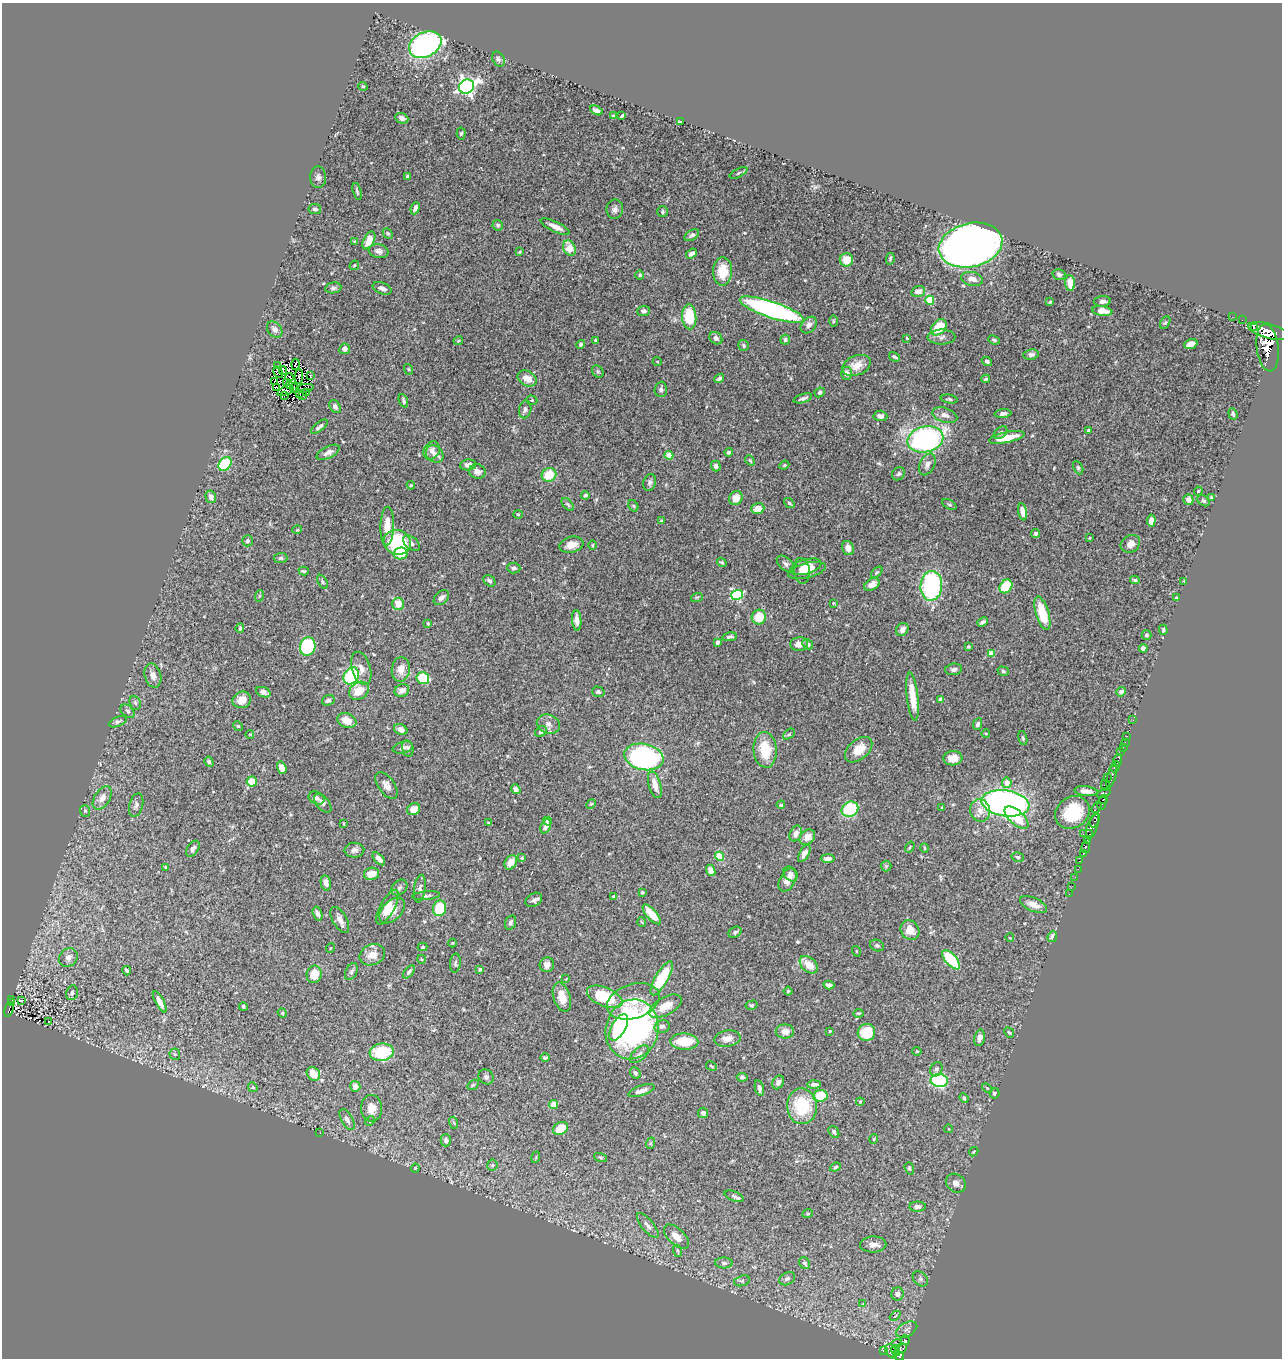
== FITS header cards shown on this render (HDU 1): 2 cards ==
NAXIS1  =                 1280
NAXIS2  =                 1356

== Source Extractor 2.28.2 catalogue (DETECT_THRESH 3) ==
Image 1280 x 1356 px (HDU 1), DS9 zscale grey, 1 PNG px = 1 image px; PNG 1284 x 1360 px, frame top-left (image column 1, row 1356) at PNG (2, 3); each listed source drawn as its Kron ellipse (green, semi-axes under 4 px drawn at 4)
Background 0.491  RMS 0.024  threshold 0.0717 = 3 sigma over >= 5 px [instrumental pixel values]
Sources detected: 446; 6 with non-positive FLUX_AUTO (blend fragments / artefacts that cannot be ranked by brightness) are neither listed nor drawn; the other 440 listed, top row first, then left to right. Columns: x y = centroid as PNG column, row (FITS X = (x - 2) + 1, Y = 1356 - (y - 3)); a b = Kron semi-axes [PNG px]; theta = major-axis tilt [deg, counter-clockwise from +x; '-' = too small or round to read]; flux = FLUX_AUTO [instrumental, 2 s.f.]
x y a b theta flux
425 45 17 12 27 380
498 59 8 5 -61 3.7
363 86 5 4 - 2
466 87 8 7 - 630
596 110 7 4 -28 6.9
613 116 3 2 - 1.9
622 116 4 2 - 2.3
402 118 7 5 -24 6.7
680 121 3 2 - 1.5
461 133 6 4 84 2.7
739 173 10 4 28 3
408 176 4 4 - 6.3
318 177 10 8 -89 6.1
357 191 9 3 -74 2.7
415 208 6 4 68 6.9
315 209 6 5 - 3.7
615 209 9 8 - 6.3
662 212 5 5 - 2.9
498 225 5 5 - 2.8
555 227 16 5 -25 13
388 233 6 4 -48 2.2
692 235 8 5 34 4.5
369 240 9 5 62 24
355 241 4 3 - 1.8
971 245 32 22 14 1100
569 248 8 6 -65 26
379 251 10 7 -12 6.4
519 252 4 4 - 1.6
692 254 6 4 36 5.7
890 259 6 3 80 2.3
846 260 6 6 - 23
354 265 5 3 - 1.5
723 271 14 9 88 35
1059 274 6 5 - 4
640 275 4 4 - 1.7
972 279 11 7 -12 11
1070 283 8 5 -84 13
333 288 8 5 9 3.5
382 288 10 5 -21 7.8
918 291 7 5 19 10
930 300 4 4 - 52
1102 301 8 5 5 5.2
1050 302 4 3 - 1.8
772 310 34 8 -19 380
643 311 6 5 - 5.6
1102 311 10 5 -8 15
689 317 12 7 -86 63
1233 317 2 2 - 1.8
1242 320 2 2 - 1.2
833 321 6 4 89 2.2
1165 323 7 4 60 2.5
809 325 9 7 46 6.4
939 327 9 6 50 39
1254 328 3 2 - 15000
275 329 9 6 -50 7.4
1268 331 21 7 -16 1600
941 337 14 7 1 7.3
716 338 7 5 -40 6
907 338 3 3 - 1.2
785 340 5 5 - 3.4
994 340 6 4 -23 2.8
458 341 5 3 - 1.9
595 341 4 3 - 2.5
1191 344 7 4 20 9.9
581 345 5 4 - 2.8
744 345 5 5 - 2.7
1268 348 24 11 -83 2500
345 349 5 5 - 9.1
1031 354 7 5 9 4.6
894 357 6 3 -32 2.5
657 361 4 3 - 1.3
987 361 5 4 - 4.3
296 364 5 2 - 2.6
277 365 4 3 - 1.6
857 365 15 9 23 18
408 369 5 3 - 1.4
283 370 4 2 - 2
278 372 6 3 -60 1.9
598 372 7 5 -54 2.7
846 373 6 5 - 7.4
310 376 3 2 - 1.7
289 377 4 4 - 2.5
299 377 7 2 86 1.4
527 378 10 7 -29 18
719 378 5 3 - 4.3
986 379 4 3 - 1.9
275 382 4 2 - 1.5
286 382 4 2 - 0.94
289 385 3 2 - 2
276 388 3 2 - 2.1
294 388 5 2 - 2.3
305 388 8 2 8 0.68
661 389 8 6 87 4.2
285 391 8 3 21 1.5
306 392 2 2 - 1.3
820 392 5 4 - 2.9
299 394 2 2 - 0.97
285 395 3 2 - 1.5
303 395 3 2 - 1.4
803 398 9 3 18 4.3
949 399 8 4 -9 2.7
532 400 5 4 - 2.1
403 401 7 3 -69 3.4
335 406 7 5 -50 5.1
525 409 9 6 79 5.7
1003 414 8 4 5 6.2
1233 414 6 4 -70 2.9
945 415 13 7 -18 8.9
880 416 7 5 -2 6.8
319 427 10 4 39 4.6
1089 430 4 3 - 7.1
1001 433 8 5 40 3.6
1007 437 18 5 12 35
925 439 18 13 13 320
432 451 10 7 58 8.2
328 452 12 6 27 8.1
729 452 4 4 - 3.2
435 454 9 8 - 9
669 455 4 4 - 32
750 460 5 4 - 2
225 464 7 5 49 91
927 464 11 7 62 8.2
468 465 8 5 5 8.5
784 465 5 4 - 2
716 466 5 4 - 4.7
1078 468 7 4 -64 2.5
477 471 8 7 - 8.6
898 474 7 6 - 3.7
549 475 7 7 - 36
650 482 9 6 72 4.8
411 485 4 4 - 1.7
1198 491 4 3 - 2
585 495 4 3 - 3.2
211 497 6 5 - 8.1
1211 497 3 3 - 1.3
736 498 7 6 - 18
1188 500 5 5 - 8.6
1203 501 7 5 -37 2.9
789 503 6 4 -37 2.2
568 504 8 4 -46 3
949 505 8 4 -31 2.6
633 506 6 4 -60 2
758 508 6 5 - 19
1022 512 9 4 -79 11
518 514 4 4 - 1.8
661 521 4 3 - 1.4
1151 521 6 4 83 9.2
387 526 19 7 89 24
297 530 5 3 - 1.3
1036 534 5 4 - 2.9
1089 538 3 2 - 1.3
247 541 5 5 - 4.4
397 542 14 12 -17 130
411 543 10 6 -41 5.9
1130 544 10 8 36 11
571 545 12 8 12 15
593 545 5 3 - 1.6
848 548 7 6 - 8.6
400 553 7 6 - 27
281 558 7 5 3 3
722 562 5 4 - 2.4
786 564 10 6 -41 5.4
806 567 16 7 16 17
514 568 6 5 - 4
807 570 19 7 13 17
304 571 5 3 - 2.2
802 571 13 8 -83 11
877 572 7 3 45 2.3
1135 580 5 3 - 2.5
489 581 7 5 -42 3.7
1184 581 4 2 - 1.5
322 582 7 4 -59 2.8
872 584 8 5 30 12
931 586 15 11 86 200
1006 586 7 6 - 60
737 595 6 5 - 110
259 596 6 3 70 1.8
697 597 6 3 18 1.8
441 598 9 6 45 6.7
1176 598 3 3 - 2
833 603 4 2 - 1.1
398 604 6 6 - 18
1042 613 17 6 -73 48
759 617 7 7 - 33
577 620 10 4 -85 8.8
983 622 5 3 - 3.9
428 623 4 3 - 1.9
240 628 5 3 - 2.3
902 629 7 5 51 7.9
1163 630 5 4 - 2.5
1146 635 5 4 - 3
729 637 7 3 10 3.7
717 642 4 3 - 5.8
799 644 9 7 5 10
808 644 6 5 - 4.3
308 646 9 7 73 140
968 646 4 3 - 2.2
1143 648 4 4 - 4.4
991 654 4 4 - 19
361 668 17 9 -73 12
401 669 12 9 82 17
954 669 8 5 8 4.7
1003 671 6 4 -17 2.6
153 675 12 8 -74 9.7
351 676 9 7 57 120
423 678 6 6 - 65
402 690 7 6 - 9.2
359 691 11 8 35 28
263 692 7 4 -22 7.9
598 692 6 5 - 3.1
1121 692 5 4 - 6.4
912 697 24 5 -84 30
242 700 9 8 - 16
328 700 6 5 - 4.6
940 700 4 3 - 4.3
135 703 7 5 -68 3.2
128 711 8 5 -42 4
347 720 10 7 -18 18
1133 720 2 2 - 5.7
118 722 9 4 22 3.9
548 724 12 9 -22 9.1
978 724 6 4 64 3.5
238 726 5 4 - 1.9
401 729 7 5 -26 8.7
541 732 6 5 - 4.6
789 734 7 3 37 2.2
986 734 4 3 - 1.3
250 735 4 3 - 1
1127 736 3 2 - 3.4
1023 738 7 4 -76 2.5
1125 742 3 2 - 2.9
1123 747 2 2 - 6.1
403 748 10 5 13 5.2
408 748 8 5 -75 4
765 750 18 11 -85 45
859 750 16 10 40 22
1121 751 2 2 - 1.6
644 757 20 13 -12 320
953 758 9 7 2 16
1117 760 7 3 69 180
209 762 5 4 - 2.9
1115 767 6 4 62 250
282 768 6 4 -73 14
1112 775 12 3 74 330
1107 778 2 2 - 14
252 781 5 5 - 25
1007 783 5 5 - 18
386 785 15 8 -54 10
655 785 14 6 -74 16
1105 785 5 3 - 33
516 789 5 4 - 7.6
1086 791 11 5 -6 10
1104 793 7 4 27 130
102 798 13 7 57 12
316 798 8 6 -22 4.8
1103 799 5 3 - 100
323 803 11 6 -48 6.1
1005 803 24 13 -8 700
1102 803 7 3 77 58
591 804 5 4 - 1.9
136 805 12 6 74 5.8
781 805 4 3 - 3.5
942 807 4 2 - 1.2
1097 808 6 2 54 24
414 809 7 5 31 16
850 809 8 7 - 80
980 810 11 10 - 13
85 811 6 5 - 3.1
1072 812 18 15 37 67
1016 817 14 7 -42 37
547 821 4 4 - 2.2
1095 821 7 3 62 180
489 823 3 3 - 2.1
344 824 4 2 - 1.4
546 826 7 4 64 5.6
1092 826 13 5 72 490
796 834 8 6 65 9.3
1083 834 2 2 - 6.3
1089 834 3 2 - 110
807 837 9 6 44 12
1087 841 4 4 - 250
910 847 6 3 55 1.8
1086 847 6 3 83 120
924 848 5 3 - 1.6
193 849 9 5 55 6
354 850 10 7 3 6.4
804 853 9 4 61 6.7
1083 854 4 3 - 35
719 856 4 4 - 57
1018 857 6 4 -16 2.7
522 858 4 4 - 1.9
828 858 7 4 -2 7.2
379 859 8 4 -48 7.6
1080 861 4 2 - 22
511 862 8 5 58 17
886 866 5 5 - 2.6
166 867 3 3 - 2.9
1078 869 3 2 - 1.4
711 870 6 4 -67 13
371 874 8 6 11 17
790 874 8 6 -45 6.3
1075 877 2 2 - 4.3
787 880 12 7 60 14
326 883 8 5 -78 7.5
1072 886 2 2 - 4
399 888 9 6 42 4.7
420 889 14 6 82 5.8
642 892 3 3 - 2
1069 894 2 2 - 2.6
426 896 14 3 5 3.8
613 896 4 3 - 2.4
534 900 9 6 32 5
1033 905 14 6 -24 13
387 907 19 7 61 18
440 908 8 6 75 53
392 911 15 9 45 22
318 913 7 4 -72 5.1
652 914 12 5 -48 26
340 920 14 7 -60 9
642 922 5 3 - 1.3
510 923 7 5 71 4.8
910 930 10 9 - 19
735 932 7 5 30 3.7
1052 937 5 4 - 6.6
1010 938 4 2 - 1.1
453 943 4 3 - 1.1
877 946 7 5 -26 3.3
423 947 5 4 - 2.4
330 948 5 3 - 1.2
856 951 5 3 - 1.3
372 955 13 10 23 16
68 957 10 8 47 8.4
421 959 4 3 - 1.3
951 960 12 5 -49 76
455 963 9 5 86 3.4
547 965 7 7 - 8.7
809 965 10 7 -43 24
480 969 4 3 - 2.4
127 971 4 3 - 3.2
351 972 9 5 62 4.3
409 972 8 4 50 3.8
314 974 9 7 80 27
662 978 19 6 60 73
566 979 2 2 - 0.9
829 985 5 4 - 6.3
788 991 4 4 - 1.8
72 993 7 5 76 4.7
562 997 15 8 -72 19
605 997 19 9 -23 84
12 999 3 2 - 4.5
21 1000 4 3 - 2.6
633 1001 27 17 18 38
160 1002 12 4 -61 12
11 1003 3 2 - 0.55
752 1005 6 4 15 2.7
243 1006 4 4 - 2.7
665 1006 18 9 29 23
9 1010 7 4 75 20
282 1013 5 4 - 2
858 1013 5 3 - 1.8
49 1022 3 2 - 1.2
662 1026 8 6 12 5.2
619 1027 15 7 60 39
632 1029 30 26 74 530
785 1031 9 7 0 11
830 1031 3 3 - 1.9
866 1032 9 8 - 50
1009 1033 5 4 - 2.3
980 1038 8 5 77 7.4
727 1039 13 8 9 12
684 1041 14 8 -2 44
917 1051 4 4 - 1.5
382 1052 12 8 8 77
175 1054 5 5 - 2.9
639 1054 11 6 42 6.4
545 1058 4 4 - 3.3
711 1066 6 3 -28 1.9
936 1069 7 5 63 3.5
635 1073 6 5 - 3.2
313 1074 7 6 - 28
486 1077 8 7 - 5.3
742 1077 5 4 - 3.2
939 1080 9 6 -9 180
778 1082 7 5 62 6.9
814 1084 6 4 2 5.8
473 1085 6 4 32 2.2
355 1086 5 5 - 9.3
253 1087 5 4 - 2.2
759 1088 8 4 -77 6.3
987 1088 6 3 -44 1.7
641 1091 14 5 18 9.1
994 1093 5 5 - 3.2
820 1096 7 6 - 42
964 1098 5 4 - 4
860 1102 4 4 - 1.5
553 1104 4 4 - 23
802 1106 18 15 -86 74
372 1108 13 10 -89 17
703 1113 5 5 - 4.3
347 1119 11 6 -61 7.5
370 1121 5 4 - 2
454 1123 6 4 -72 2.1
561 1128 8 6 30 36
949 1129 4 3 - 1.1
834 1132 6 4 -56 3.7
320 1133 2 2 - 1.1
874 1139 5 4 - 1.6
446 1140 6 5 - 6.4
651 1143 6 4 70 2
974 1152 5 3 - 1.4
536 1157 6 3 73 1.6
600 1157 7 3 -19 2
492 1165 5 5 - 2.8
835 1167 6 4 22 2.4
415 1168 4 4 - 1.4
909 1168 6 4 -71 2.6
956 1183 10 9 - 8.3
734 1196 10 4 -21 3.9
917 1207 8 5 1 7.7
808 1213 5 3 - 1.5
648 1225 15 6 -50 7.7
676 1237 15 8 -43 16
873 1244 13 8 1 11
678 1251 6 4 -71 2.3
724 1263 9 5 -2 4.9
805 1263 6 5 - 3.1
787 1279 8 6 28 4.5
920 1279 9 6 -42 4.4
742 1281 8 5 16 3.6
897 1294 6 6 - 7.1
863 1304 4 4 - 1.3
895 1316 6 3 43 1.9
907 1330 11 6 28 6.4
905 1340 5 4 - 100
896 1343 5 3 - 29
901 1349 6 4 30 150
896 1350 6 2 -70 100
883 1351 3 3 - 12
891 1351 7 5 -58 140
898 1355 6 5 - 300
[6 non-positive-flux detections neither listed nor drawn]